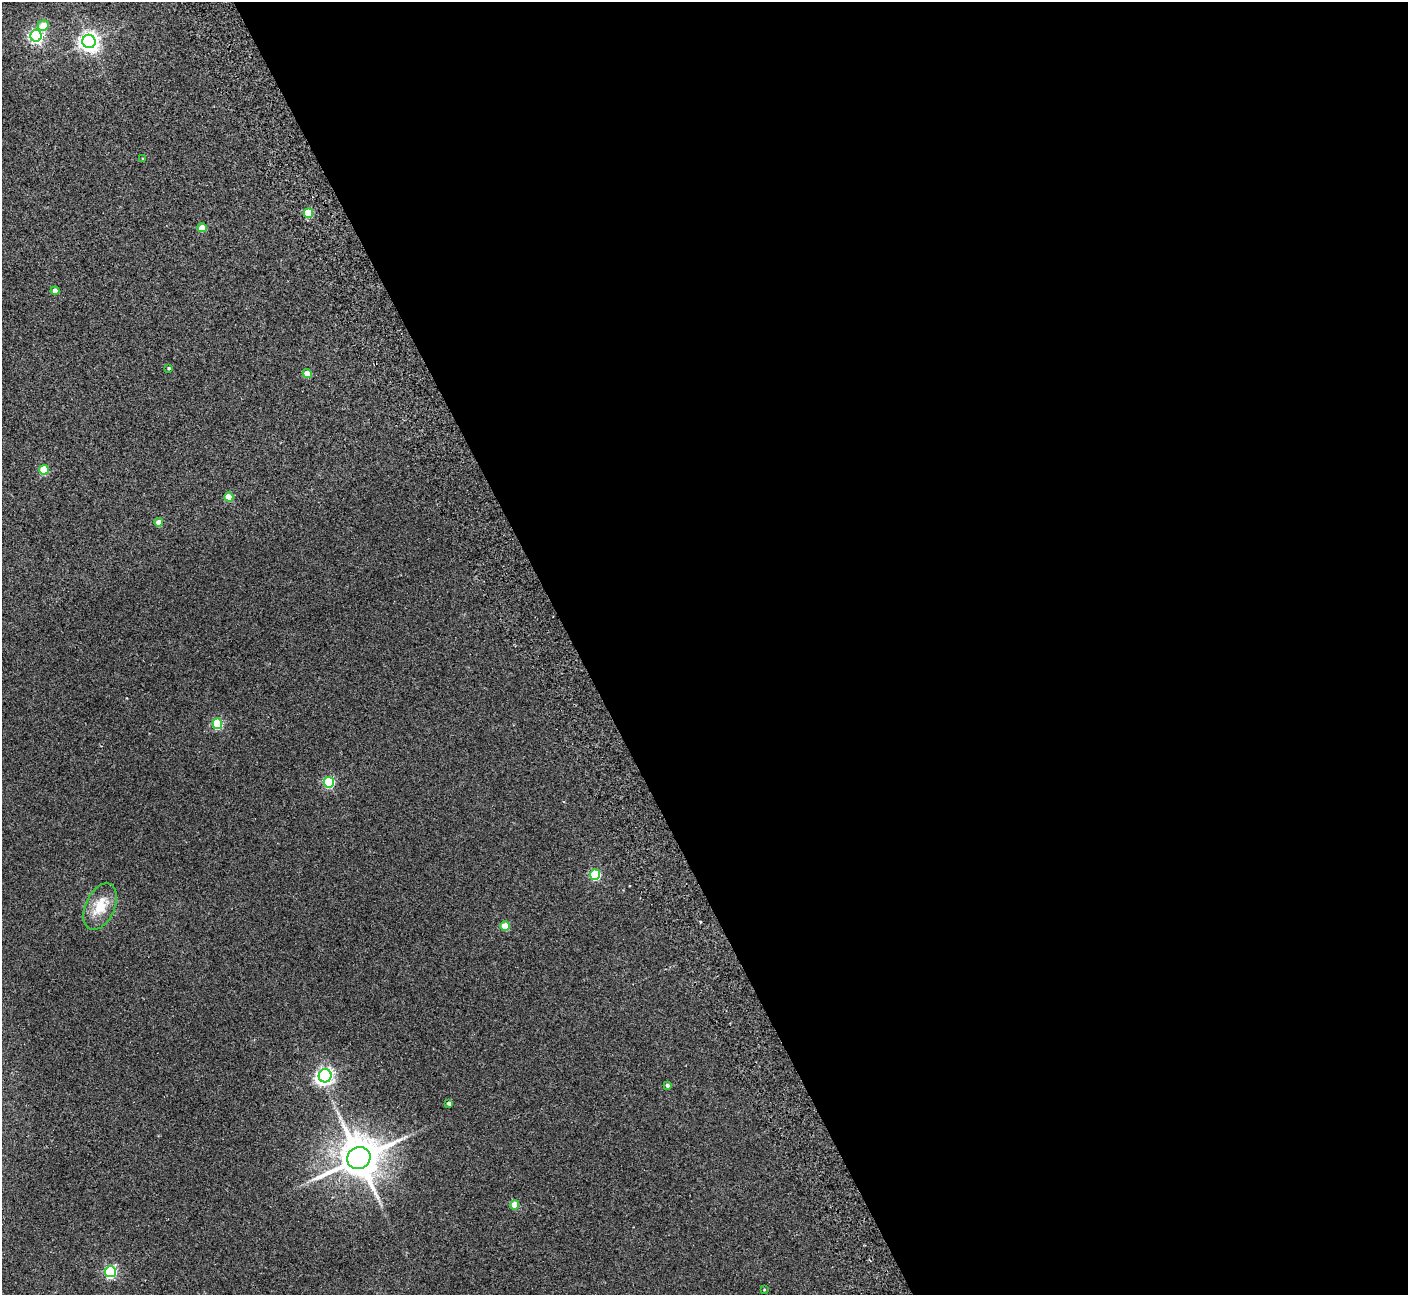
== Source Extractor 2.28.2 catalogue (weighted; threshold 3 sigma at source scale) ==
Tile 8 of 4 x 4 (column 4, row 2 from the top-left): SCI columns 4274-5679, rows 2773-4065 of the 5736 x 5674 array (HDU 1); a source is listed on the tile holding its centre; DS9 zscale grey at full resolution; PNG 1410 x 1297 px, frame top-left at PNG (2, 2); each listed source drawn as its Kron ellipse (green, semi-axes under 4 px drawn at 4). Shown black and unused: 59% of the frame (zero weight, under 2 of 3 exposures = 3% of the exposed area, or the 3 px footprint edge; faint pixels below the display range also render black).
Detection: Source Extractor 2.28.2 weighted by HDU 2 'WHT'; one run over the whole footprint, this tile lists its part. Background 0.119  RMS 0.01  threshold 0.0465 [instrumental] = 3 sigma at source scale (4.5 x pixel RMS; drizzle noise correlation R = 1.50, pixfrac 1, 0.05/0.05 arcsec/px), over >= 5 px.
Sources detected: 25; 1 inside a brighter object's white glare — neither listed nor drawn; the other 24 listed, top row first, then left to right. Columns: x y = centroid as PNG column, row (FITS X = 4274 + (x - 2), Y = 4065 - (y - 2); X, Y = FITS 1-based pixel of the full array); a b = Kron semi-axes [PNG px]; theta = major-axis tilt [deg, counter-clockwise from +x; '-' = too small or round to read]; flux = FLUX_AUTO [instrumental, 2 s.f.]
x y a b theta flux
43 25 6 5 - 15
36 36 6 5 - 210
89 41 6 6 - 510
143 159 3 2 - 0.86
308 213 5 4 - 35
202 228 5 4 - 17
55 291 4 4 - 8.2
169 368 3 3 - 1.2
307 374 4 4 - 16
44 470 5 4 - 33
229 497 4 4 - 22
159 522 4 4 - 8.8
217 724 5 5 - 61
329 782 5 5 - 83
595 875 5 5 - 69
100 907 25 14 65 23
505 926 5 4 - 26
325 1076 6 6 - 310
667 1085 4 4 - 1.9
449 1103 4 3 - 2.5
359 1158 12 10 25 3400
514 1205 4 4 - 23
110 1272 5 5 - 130
764 1290 3 2 - 0.65